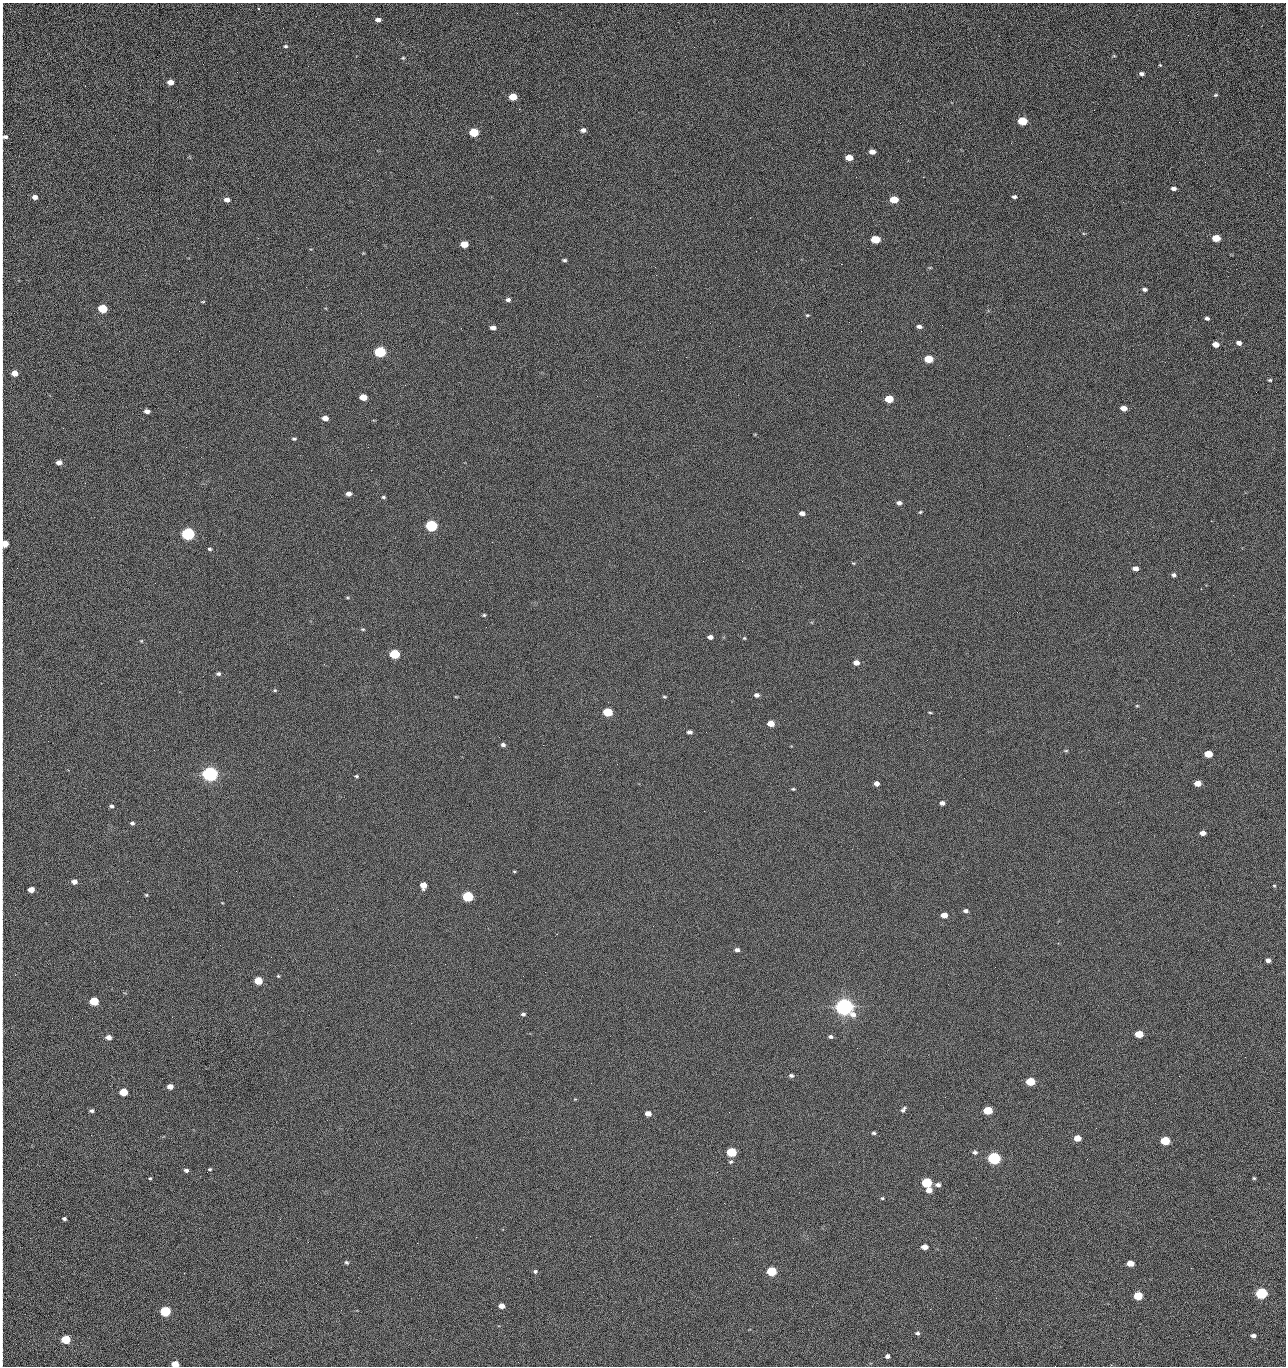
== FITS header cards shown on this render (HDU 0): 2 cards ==
NAXIS1  =                 1284 /fastest changing axis
NAXIS2  =                 1364 /next to fastest changing axis

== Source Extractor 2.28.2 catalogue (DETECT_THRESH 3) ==
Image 1284 x 1364 px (HDU 0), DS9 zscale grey, 1 PNG px = 1 image px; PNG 1288 x 1368 px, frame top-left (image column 1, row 1364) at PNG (2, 3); no overlay
Background 122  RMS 14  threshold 43.2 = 3 sigma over >= 5 px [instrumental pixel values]
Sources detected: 218; all 218 listed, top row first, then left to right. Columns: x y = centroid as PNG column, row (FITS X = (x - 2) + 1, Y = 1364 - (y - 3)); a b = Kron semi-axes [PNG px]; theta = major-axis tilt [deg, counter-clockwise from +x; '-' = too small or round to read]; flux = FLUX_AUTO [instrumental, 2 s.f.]
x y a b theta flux
258 9 3 3 - 7.2e+02
378 20 5 4 - 4.5e+03
2 24 15 2 90 2.9e+03
1188 35 2 2 - 1.2e+03
286 46 5 4 - 1.5e+03
2 54 24 2 90 4.7e+03
1114 56 5 3 - 8.3e+02
403 58 4 4 - 1.1e+03
1160 65 4 3 - 8.0e+02
1141 74 5 4 - 2.8e+03
170 82 5 4 - 8.8e+03
2 86 22 2 90 4.5e+03
1216 95 6 4 26 1.3e+03
513 97 6 5 - 2.3e+04
1022 121 6 5 - 4.4e+04
2 122 9 2 90 1.8e+03
1179 122 2 2 - 1.2e+03
583 130 6 4 -2 3.8e+03
474 132 6 5 - 5.3e+04
5 137 8 5 9 3.3e+03
872 152 5 4 - 6.4e+03
849 158 6 4 -9 1.6e+04
1041 161 2 2 - 1.9e+03
2 173 19 2 90 3.1e+03
856 177 2 2 - 2.2e+03
923 177 2 2 - 1.8e+04
1173 188 5 4 - 3.4e+03
35 197 6 5 - 5.0e+03
1014 197 5 4 - 2.4e+03
894 199 6 5 - 2.8e+04
2 200 13 2 90 2.2e+03
227 200 5 4 - 5.8e+03
1123 202 3 2 - 1.0e+03
2 233 23 2 90 4.3e+03
1216 238 6 4 -9 2.4e+04
875 239 6 5 - 4.2e+04
464 244 6 4 -7 2.0e+04
564 260 5 3 - 1.6e+03
841 264 2 2 - 2.7e+04
930 268 5 3 - 9.3e+02
2 270 16 2 90 3.0e+03
656 275 2 2 - 1.5e+03
306 287 3 2 - 7.6e+02
1144 289 5 4 - 2.8e+03
2 297 12 2 90 1.9e+03
508 300 5 4 - 3.1e+03
203 302 5 3 - 8.2e+02
102 309 6 5 - 5.2e+04
807 315 5 3 - 1.1e+03
1207 318 5 4 - 2.3e+03
849 322 2 2 - 7.4e+02
710 323 2 2 - 3.2e+03
919 326 5 4 - 3.6e+03
493 328 5 4 - 5.1e+03
1239 343 6 5 - 4.3e+03
1215 344 5 4 - 9.8e+03
739 346 2 2 - 4.5e+02
380 352 6 5 - 1.6e+05
928 359 6 5 - 4.0e+04
14 373 5 4 - 1.1e+04
1270 380 5 4 - 1.3e+03
2 381 19 2 90 3.2e+03
1256 392 2 2 - 1.4e+03
363 397 6 4 -7 2.0e+04
889 399 6 5 - 3.3e+04
1123 408 5 4 - 9.5e+03
2 411 12 2 90 2.3e+03
147 411 5 4 - 4.8e+03
325 418 5 4 - 9.1e+03
2 432 9 2 90 1.6e+03
1009 435 2 2 - 3.2e+03
294 439 5 3 - 1.5e+03
1027 446 2 2 - 4.1e+02
186 447 2 2 - 3.2e+03
59 462 5 4 - 6.1e+03
2 476 9 2 90 1.4e+03
85 483 2 2 - 9.6e+02
349 494 5 4 - 5.1e+03
383 497 5 4 - 1.5e+03
899 503 6 4 -8 3.4e+03
779 509 2 2 - 4.6e+02
920 512 4 4 - 1.0e+03
802 513 5 4 - 4.8e+03
1211 521 2 2 - 2.6e+03
431 526 6 5 - 2.0e+05
188 534 6 5 - 3.2e+05
492 542 2 2 - 2.6e+03
4 544 6 5 - 2.0e+04
209 549 4 3 - 1.5e+03
742 561 3 2 - 7.2e+02
853 563 5 3 - 8.7e+02
1135 568 5 4 - 5.4e+03
1174 575 5 5 - 2.3e+03
1201 589 2 2 - 6.1e+02
347 598 5 3 - 1.0e+03
484 615 5 4 - 1.3e+03
363 629 5 4 - 1.2e+03
710 637 5 4 - 4.8e+03
744 638 4 3 - 1.0e+03
141 641 5 4 - 1.1e+03
395 654 6 5 - 9.0e+04
856 663 5 5 - 7.2e+03
218 674 5 4 - 2.1e+03
2 686 10 2 90 1.7e+03
275 690 5 4 - 1.2e+03
756 695 5 4 - 3.8e+03
456 697 5 3 - 8.1e+02
664 697 5 4 - 1.2e+03
1137 706 5 3 - 9.0e+02
607 712 6 5 - 5.8e+04
930 712 5 3 - 9.8e+02
771 723 5 4 - 1.4e+04
2 730 20 2 90 3.5e+03
690 732 5 4 - 3.6e+03
706 732 2 2 - 6.4e+02
503 745 5 4 - 2.8e+03
543 745 2 2 - 3.2e+03
1066 751 5 3 - 1.1e+03
1208 754 5 4 - 2.7e+04
617 764 2 2 - 2.5e+03
2 768 10 2 90 1.3e+03
210 774 6 5 - 7.1e+05
356 776 4 3 - 1.2e+03
876 783 5 4 - 5.6e+03
1198 783 5 4 - 1.3e+04
793 789 4 3 - 1.2e+03
942 803 5 4 - 3.9e+03
111 806 5 4 - 2.0e+03
132 823 4 4 - 2.0e+03
2 828 15 2 90 2.6e+03
1203 833 5 4 - 5.9e+03
514 871 5 3 - 9.3e+02
74 882 5 4 - 5.6e+03
423 885 5 5 - 1.3e+04
1274 886 4 3 - 1.1e+03
31 890 5 4 - 1.0e+04
146 895 4 4 - 1.1e+03
468 896 6 5 - 1.2e+05
966 911 5 4 - 2.9e+03
944 915 5 4 - 9.6e+03
557 934 3 2 - 6.9e+02
1058 943 3 2 - 7.3e+02
737 950 5 4 - 3.6e+03
1268 960 5 4 - 4.1e+03
278 976 5 4 - 1.0e+03
523 976 2 2 - 2.1e+03
258 981 5 5 - 3.3e+04
94 1001 5 5 - 5.3e+04
2 1003 9 2 90 1.3e+03
844 1007 7 6 - 1.1e+06
523 1014 5 4 - 2.1e+03
411 1023 2 2 - 5.4e+03
2 1034 11 2 90 1.8e+03
1139 1034 5 4 - 2.9e+04
108 1037 5 4 - 6.3e+03
830 1037 5 4 - 2.2e+03
857 1048 3 2 - 1.4e+03
1245 1057 2 2 - 1.9e+03
791 1075 5 4 - 2.3e+03
1179 1076 2 2 - 2.7e+03
1030 1081 6 5 - 4.7e+04
170 1086 5 4 - 7.2e+03
123 1092 5 5 - 3.1e+04
1155 1103 2 2 - 8.2e+02
903 1110 8 4 56 2.5e+03
988 1110 6 5 - 4.4e+04
91 1111 5 4 - 2.2e+03
729 1112 2 2 - 9.9e+02
648 1113 5 4 - 8.5e+03
1096 1128 2 2 - 4.2e+02
2 1131 11 2 90 2.0e+03
874 1133 5 4 - 1.7e+03
91 1135 2 2 - 2.4e+03
1077 1138 5 4 - 1.7e+04
1165 1141 6 5 - 5.7e+04
571 1149 2 2 - 9.2e+02
731 1152 6 5 - 7.8e+04
975 1152 5 5 - 2.4e+03
994 1158 6 5 - 2.8e+05
1087 1159 3 2 - 1.4e+03
731 1162 5 4 - 1.5e+03
210 1169 4 3 - 1.2e+03
186 1170 5 4 - 2.6e+03
2 1176 23 2 90 3.2e+03
150 1178 3 3 - 1.1e+03
1254 1178 4 4 - 1.2e+03
927 1183 6 5 - 8.4e+04
938 1185 6 5 - 3.7e+03
929 1190 5 4 - 9.7e+03
882 1198 4 3 - 1.2e+03
2 1211 12 2 90 1.9e+03
64 1219 4 3 - 2.1e+03
280 1219 2 2 - 2.2e+03
476 1237 2 2 - 7.2e+03
308 1242 2 2 - 1.9e+03
417 1243 2 2 - 5.3e+03
925 1247 5 4 - 8.9e+03
346 1262 6 5 - 1.8e+03
1130 1263 5 4 - 1.4e+04
1191 1268 2 2 - 4.9e+02
535 1271 5 5 - 1.8e+03
771 1271 6 5 - 8.0e+04
2 1285 13 2 90 1.9e+03
583 1292 2 2 - 4.9e+02
1261 1293 6 5 - 1.9e+05
1138 1296 5 5 - 4.6e+04
996 1298 2 2 - 2.9e+03
501 1306 5 4 - 7.6e+03
165 1311 6 5 - 1.0e+05
622 1311 2 2 - 8.0e+02
2 1319 11 2 90 1.8e+03
917 1333 5 5 - 2.1e+03
1253 1336 5 4 - 3.6e+03
66 1339 5 5 - 5.4e+04
2 1356 13 2 90 1.8e+03
887 1356 5 4 - 3.2e+03
175 1364 5 4 - 1.8e+04
1055 1366 2 2 - 2.0e+03
At the frame edge (FLAGS 8, measured only in part): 29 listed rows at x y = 2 24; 2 54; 2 86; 2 122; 5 137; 2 173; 2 200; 2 233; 2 270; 2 297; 2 381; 2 411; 2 432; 2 476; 4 544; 2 686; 2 730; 2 768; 2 828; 2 1003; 2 1034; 2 1131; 2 1176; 2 1211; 2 1285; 2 1319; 2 1356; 175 1364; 1055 1366

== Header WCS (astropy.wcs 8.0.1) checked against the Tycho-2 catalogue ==
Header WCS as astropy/WCSLIB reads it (CRVAL/CRPIX/CD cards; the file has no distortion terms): RA---TAN/DEC--TAN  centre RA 15:41:41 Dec +51:59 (235.42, +51.98 deg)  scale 1.26 arcsec/px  FOV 26.9' x 28.5'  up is +92 deg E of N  parity flipped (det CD > 0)
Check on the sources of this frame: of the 60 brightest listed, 11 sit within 2.0 arcsec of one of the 12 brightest Tycho-2 stars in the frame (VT <= 12.29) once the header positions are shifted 0.38 arcsec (0.18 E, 0.33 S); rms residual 0.95 arcsec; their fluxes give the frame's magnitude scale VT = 24.59 - 2.5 log10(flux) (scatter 0.15 mag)
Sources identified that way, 11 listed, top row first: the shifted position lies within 2.0 arcsec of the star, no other Tycho-2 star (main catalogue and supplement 1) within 4.0 arcsec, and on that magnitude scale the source's flux lands within +1.5 / -3 mag of the star's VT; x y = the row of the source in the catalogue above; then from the Tycho-2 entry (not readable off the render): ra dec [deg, ICRS J2000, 3 dp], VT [Tycho-2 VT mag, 2 dp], TYC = Tycho-2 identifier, HIP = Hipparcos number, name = IAU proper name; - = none
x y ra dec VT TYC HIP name
380 352 235.614 +52.064 11.61 3489-1132-1 - -
431 526 235.514 +52.049 11.19 3489-1407-1 - -
188 534 235.515 +52.133 11.12 3489-1380-1 - -
210 774 235.378 +52.130 9.31 3489-1322-1 76850 -
468 896 235.303 +52.042 11.52 3489-958-1 - -
844 1007 235.232 +51.912 9.59 3489-824-1 - -
994 1158 235.143 +51.862 10.97 3489-1016-1 - -
927 1183 235.131 +51.886 12.29 3489-908-1 - -
771 1271 235.084 +51.941 11.45 3489-1346-1 - -
1261 1293 235.062 +51.771 11.53 3489-1453-1 - -
165 1311 235.075 +52.152 11.74 3489-912-1 - -